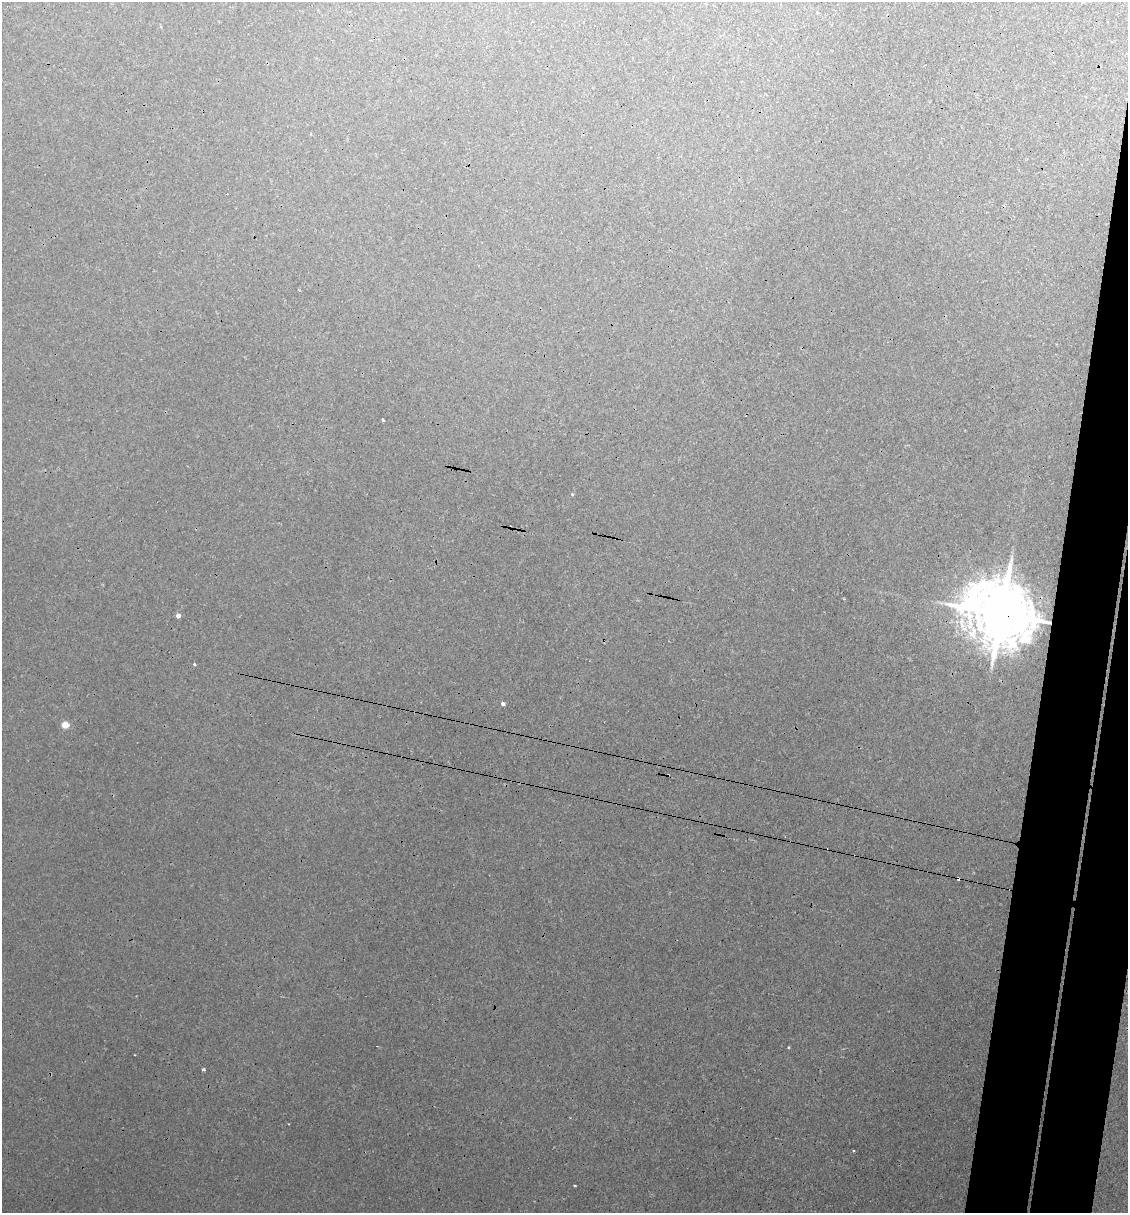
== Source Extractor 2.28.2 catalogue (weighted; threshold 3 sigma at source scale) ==
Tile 10 of 4 x 4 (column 2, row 3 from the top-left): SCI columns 1313-2438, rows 1271-2481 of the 4996 x 4970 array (HDU 1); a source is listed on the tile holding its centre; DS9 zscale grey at full resolution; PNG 1130 x 1215 px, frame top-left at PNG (2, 2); no overlay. Shown black and unused: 6% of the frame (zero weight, under 3 of 4 exposures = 8% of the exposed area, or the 3 px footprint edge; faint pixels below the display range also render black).
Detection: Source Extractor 2.28.2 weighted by HDU 2 'WHT'; one run over the whole footprint, this tile lists its part. Background 0.0181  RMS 0.0024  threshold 0.0108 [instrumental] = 3 sigma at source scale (4.5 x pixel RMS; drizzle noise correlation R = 1.50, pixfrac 1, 0.05/0.05 arcsec/px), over >= 5 px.
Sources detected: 14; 3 cosmic-ray / hot-pixel residue — not listed; the other 11 listed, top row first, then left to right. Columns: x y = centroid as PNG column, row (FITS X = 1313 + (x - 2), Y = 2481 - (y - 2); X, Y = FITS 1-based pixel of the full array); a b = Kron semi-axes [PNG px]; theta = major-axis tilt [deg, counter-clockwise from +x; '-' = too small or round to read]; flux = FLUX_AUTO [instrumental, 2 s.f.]
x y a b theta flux
310 134 3 2 - 0.32
383 420 3 2 - 0.35
572 494 3 3 - 0.36
1001 614 19 15 -27 2100
178 616 4 4 - 1.1
194 664 3 3 - 0.23
503 704 4 4 - 0.77
65 725 5 4 - 4.9
668 775 3 2 - 0.21
203 1069 4 3 - 0.45
575 1185 3 2 - 0.22
Overlapping masked pixels (flux is a lower limit): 2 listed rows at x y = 1001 614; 668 775